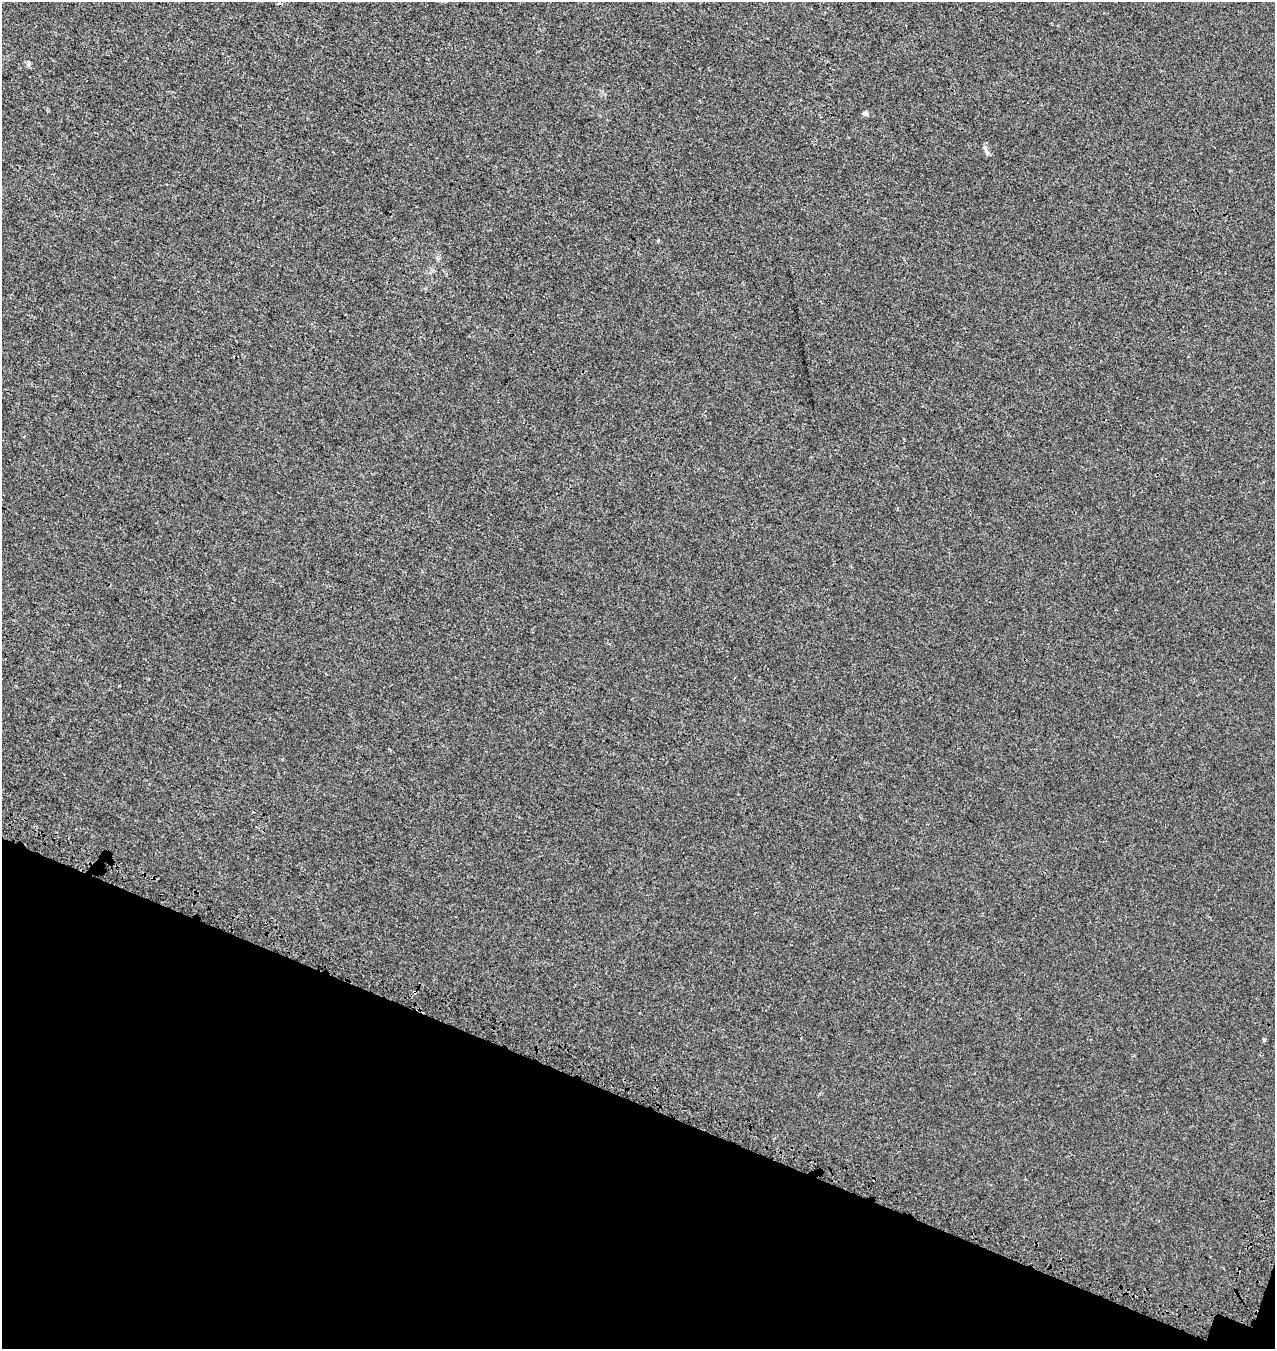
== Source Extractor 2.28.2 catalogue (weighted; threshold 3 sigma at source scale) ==
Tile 15 of 4 x 4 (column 3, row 4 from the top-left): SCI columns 2872-4144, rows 142-1488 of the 5806 x 5664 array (HDU 1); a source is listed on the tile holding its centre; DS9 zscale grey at full resolution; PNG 1277 x 1351 px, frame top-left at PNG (2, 2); no overlay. Shown black and unused: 18% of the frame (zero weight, under 3 of 4 exposures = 9% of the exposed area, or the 3 px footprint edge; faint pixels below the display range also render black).
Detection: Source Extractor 2.28.2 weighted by HDU 2 'WHT'; one run over the whole footprint, this tile lists its part. Background 0.00173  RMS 0.0029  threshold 0.013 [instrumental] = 3 sigma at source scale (4.5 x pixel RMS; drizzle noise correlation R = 1.50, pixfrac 1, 0.0396/0.0396 arcsec/px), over >= 5 px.
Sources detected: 6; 2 cosmic-ray / hot-pixel residue — not listed; the other 4 listed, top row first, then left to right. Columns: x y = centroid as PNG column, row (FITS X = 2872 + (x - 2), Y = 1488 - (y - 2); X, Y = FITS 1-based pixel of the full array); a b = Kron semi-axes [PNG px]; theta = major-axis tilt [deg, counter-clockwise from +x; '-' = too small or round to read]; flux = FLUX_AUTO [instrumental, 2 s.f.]
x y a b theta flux
28 63 7 4 -90 0.46
865 113 6 5 - 0.81
987 152 11 5 -64 0.74
1264 1040 5 5 - 0.34